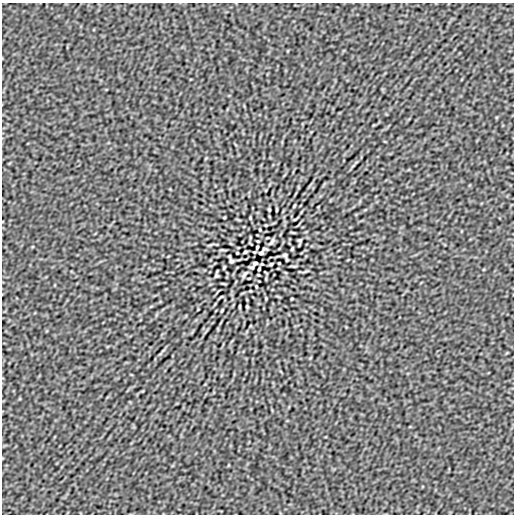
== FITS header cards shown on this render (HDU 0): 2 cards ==
NAXIS1  =                  512
NAXIS2  =                  512

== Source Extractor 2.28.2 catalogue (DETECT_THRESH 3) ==
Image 512 x 512 px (HDU 0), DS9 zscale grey, 1 PNG px = 1 image px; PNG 516 x 516 px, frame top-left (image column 1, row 512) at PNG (2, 3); no overlay
Background -1.33e-07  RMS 6.9e-06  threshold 2.07e-05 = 3 sigma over >= 5 px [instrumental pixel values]
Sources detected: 31; all 31 listed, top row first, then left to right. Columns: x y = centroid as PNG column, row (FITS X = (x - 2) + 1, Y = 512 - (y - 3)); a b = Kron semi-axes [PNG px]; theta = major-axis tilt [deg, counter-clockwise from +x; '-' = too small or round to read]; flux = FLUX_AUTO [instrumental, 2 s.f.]
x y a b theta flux
294 206 4 2 - 4.5e-04
269 210 3 2 - 4.8e-04
277 210 4 2 - 4.5e-04
295 219 4 3 - 3.6e-04
260 230 3 2 - 3.4e-04
293 232 5 2 - 3.8e-04
267 238 3 2 - 2.9e-04
300 240 4 3 - 5.5e-04
271 242 12 5 51 1.2e-03
257 247 4 3 - 5.4e-04
264 249 4 3 - 5.3e-04
292 249 4 2 - 5.0e-04
245 252 3 3 - 5.6e-04
237 253 3 2 - 3.1e-04
261 253 5 3 - 5.8e-04
285 255 4 3 - 7.4e-04
231 261 4 3 - 7.4e-04
255 263 5 3 - 5.2e-04
271 264 3 3 - 5.6e-04
224 267 4 2 - 5.0e-04
252 267 4 2 - 4.5e-04
259 269 4 3 - 5.4e-04
245 274 12 5 51 1.2e-03
216 276 4 3 - 5.5e-04
249 278 3 2 - 2.9e-04
223 284 5 2 - 3.8e-04
256 286 3 2 - 3.4e-04
221 297 4 3 - 3.6e-04
239 306 4 2 - 4.5e-04
247 306 3 2 - 4.8e-04
222 310 4 2 - 4.5e-04